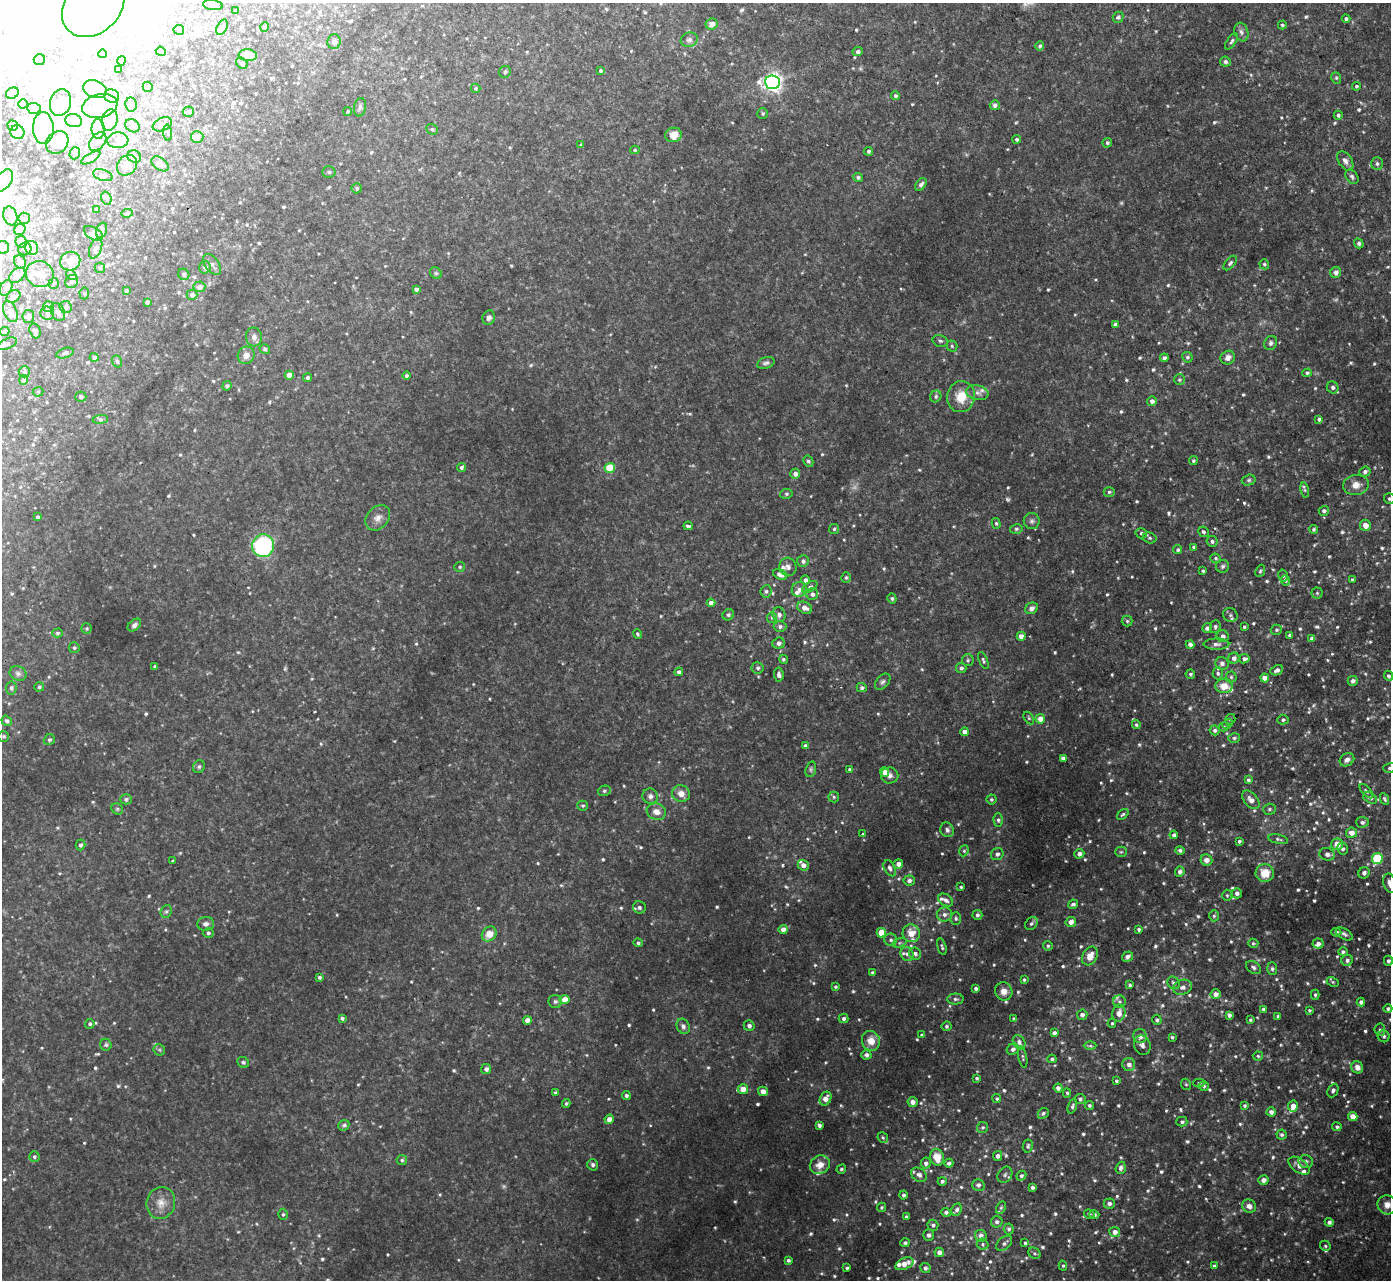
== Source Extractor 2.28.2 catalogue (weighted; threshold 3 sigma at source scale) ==
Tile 10 of 4 x 4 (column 2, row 3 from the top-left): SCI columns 1459-2847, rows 1433-2710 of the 5692 x 5724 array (HDU 1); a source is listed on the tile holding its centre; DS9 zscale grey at full resolution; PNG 1393 x 1282 px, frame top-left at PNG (2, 3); each listed source drawn as its Kron ellipse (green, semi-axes under 4 px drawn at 4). Shown black and unused: <1% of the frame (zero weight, under 2 of 3 exposures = <1% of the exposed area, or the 3 px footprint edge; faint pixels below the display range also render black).
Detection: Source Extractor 2.28.2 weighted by HDU 2 'WHT'; one run over the whole footprint, this tile lists its part. Background 0.0659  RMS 0.01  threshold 0.0456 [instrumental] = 3 sigma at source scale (4.5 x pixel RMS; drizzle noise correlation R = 1.50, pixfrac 1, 0.05/0.05 arcsec/px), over >= 5 px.
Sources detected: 988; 17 too faint to see at this stretch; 70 inside a brighter object's white glare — neither listed nor drawn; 33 inside a brighter listed object's ellipse — not listed separately; of the other 868, all 500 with FLUX_AUTO >= 1.52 (the completeness limit of this list) listed and drawn (368 fainter detections not listed), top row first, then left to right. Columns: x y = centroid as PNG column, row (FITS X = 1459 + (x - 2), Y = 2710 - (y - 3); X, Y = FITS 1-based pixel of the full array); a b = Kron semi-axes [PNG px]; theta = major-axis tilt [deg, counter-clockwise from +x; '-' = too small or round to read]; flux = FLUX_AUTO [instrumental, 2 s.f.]
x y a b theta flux
213 5 10 5 -8 2.7
93 6 35 27 46 220
235 11 3 3 - 1.8
1118 17 5 5 - 2
1346 19 4 4 - 2.1
712 24 6 5 - 6.1
1282 25 4 4 - 1.8
222 27 8 5 65 3.4
265 27 4 4 - 2.2
179 30 5 5 - 3.8
1241 32 9 7 -70 3.8
689 40 8 7 - 3.6
1231 41 9 4 54 2.3
334 42 7 6 - 4.3
1040 46 5 4 - 2.2
161 51 5 4 - 10
858 52 5 4 - 2.8
103 54 4 4 - 1.9
248 55 9 6 -7 14
39 60 6 5 - 15
121 61 4 4 - 2.1
1225 62 5 5 - 2.9
242 63 6 5 - 2.1
118 69 4 3 - 4.1
600 70 3 3 - 1.5
505 72 6 5 - 2.8
1336 78 6 4 -69 1.5
772 82 7 7 - 510
1356 86 4 4 - 1.5
148 87 5 5 - 3.9
476 88 5 4 - 1.5
95 89 12 8 -20 6.7
12 93 6 5 - 1.8
112 96 7 6 - 3.5
895 96 4 4 - 2.4
60 103 13 10 73 12
23 104 4 4 - 1.5
131 104 7 5 -83 2.6
995 105 5 5 - 3.6
100 106 18 11 12 22
360 107 9 6 80 2.8
34 108 7 5 -4 2.3
348 111 4 4 - 1.6
188 112 5 5 - 2.6
763 114 5 5 - 1.6
1338 115 4 4 - 2.2
110 120 11 8 74 6.1
74 121 8 6 -14 3.7
162 124 10 6 24 4.6
13 126 5 5 - 1.8
133 126 7 6 - 2.4
43 128 16 10 -87 49
98 129 10 6 -89 4.5
432 129 6 5 - 2
17 132 7 7 - 4.4
168 133 8 3 -86 1.6
673 135 8 7 - 13
197 137 6 6 - 6
1017 139 4 4 - 2.5
118 140 10 8 4 5.6
57 142 12 10 47 13
98 142 11 7 50 5.4
1107 143 5 4 - 2.2
581 145 4 3 - 1.8
635 150 4 4 - 1.5
869 151 4 4 - 2.1
75 153 6 5 - 1.8
134 157 7 6 - 3.2
91 158 10 4 31 2.5
1345 161 11 6 -56 4.4
160 164 9 6 -34 4.8
1377 164 6 6 - 2.6
127 165 11 9 47 9.2
329 172 7 5 2 2
103 175 10 5 -17 2.8
858 177 5 4 - 2.2
1352 177 8 5 -56 2.5
4 180 12 7 54 7.9
921 184 7 4 55 3.2
357 188 5 5 - 2.2
106 198 7 5 -73 2
96 209 4 4 - 1.7
127 213 6 3 6 1.8
10 216 9 7 -71 3.7
24 218 6 5 - 2.4
20 229 6 5 - 9.3
102 230 8 5 73 2.3
93 233 10 6 -31 5.8
21 242 6 5 - 5
1359 243 5 4 - 2.2
3 247 6 6 - 5.4
32 248 7 6 - 12
96 248 10 6 68 3.6
25 249 7 6 - 2.9
70 261 10 9 - 9
20 262 7 6 - 4.1
1230 263 8 4 49 2.4
212 264 12 7 -54 4.7
1264 264 5 4 - 1.8
205 267 6 5 - 3.5
100 268 5 5 - 1.6
1336 272 5 5 - 4.9
436 273 6 5 - 1.9
40 274 14 13 - 10
184 274 6 5 - 2.3
17 275 9 6 40 6.2
71 275 5 4 - 2.4
72 281 7 6 - 2.3
54 283 5 5 - 1.7
199 287 6 5 - 6.5
6 288 8 6 60 3
416 289 4 3 - 3
126 291 4 3 - 2.3
84 293 6 4 -86 1.6
192 295 5 5 - 4.1
13 296 7 5 34 3.6
147 302 4 4 - 3
48 307 5 5 - 6.5
66 307 6 6 - 3.1
10 312 11 6 -65 8
58 312 9 6 -65 4.1
47 313 7 6 - 2.7
28 316 7 6 - 3.1
489 318 7 6 - 4.1
1115 325 4 3 - 3
5 331 5 4 - 3.1
35 331 7 5 -73 2.3
254 337 9 8 - 4.8
940 341 8 5 -14 2.3
1271 343 7 6 - 3
7 344 10 5 24 2.5
952 346 5 5 - 1.7
265 349 5 4 - 1.8
65 353 9 5 16 2.2
246 355 9 8 - 6.7
94 357 4 4 - 2.5
1187 357 5 5 - 1.9
1164 358 4 4 - 2.8
1228 358 7 6 - 5.1
117 361 6 5 - 2.1
766 363 9 5 19 2.8
24 372 5 5 - 2.1
1307 373 5 4 - 1.7
289 375 4 4 - 17
406 376 4 4 - 2.7
308 378 4 4 - 2.6
24 380 5 4 - 3.4
1179 380 5 5 - 1.6
227 386 5 4 - 2.8
1333 387 6 5 - 2.8
38 392 5 5 - 1.7
977 393 11 7 -11 5.1
936 396 6 5 - 2.1
81 397 5 5 - 2.9
961 397 15 14 - 22
1152 401 5 5 - 3.7
100 419 8 4 7 2.2
1319 419 4 3 - 2.1
808 461 6 5 - 2.3
1193 461 4 4 - 1.9
461 467 5 4 - 2.3
610 468 5 5 - 35
1365 471 6 4 24 2.9
795 474 5 4 - 4.5
1249 480 7 5 15 2
1356 485 13 10 9 9
1305 490 7 4 -79 1.6
1109 492 5 4 - 1.8
786 494 6 5 - 2.1
1389 499 5 5 - 2
1324 511 5 5 - 2.9
37 517 3 3 - 1.8
378 518 14 10 47 7.3
1032 521 8 8 - 3.1
996 523 5 4 - 1.6
1365 525 5 5 - 7.9
688 526 5 3 - 1.6
834 529 5 5 - 1.7
1016 529 6 5 - 1.9
1314 529 4 4 - 1.9
1203 532 5 5 - 2.4
1141 533 5 5 - 2.4
1150 538 7 5 -15 2.1
1212 541 5 5 - 2.6
263 546 11 11 - 120
1194 547 4 4 - 2.7
1178 550 4 4 - 2.1
1216 558 5 4 - 1.7
803 561 6 5 - 2.9
1223 566 6 6 - 2.3
460 567 5 5 - 1.6
788 567 9 8 - 4.7
1203 571 3 3 - 1.6
1260 571 6 4 67 1.6
780 574 7 5 -26 5.9
1283 576 6 4 -76 1.8
846 578 5 4 - 1.9
805 580 4 4 - 4.2
1285 580 5 4 - 2.5
1352 580 4 3 - 1.6
810 587 8 4 32 2.2
799 589 8 7 - 5.1
766 591 6 5 - 2.4
1317 593 5 5 - 1.6
812 594 6 5 - 3.4
892 598 5 4 - 1.8
711 603 4 4 - 7.5
805 608 8 5 -27 5.9
1032 608 6 5 - 3.8
728 615 6 5 - 2.1
779 615 7 6 - 4.5
1230 615 7 6 - 2.7
772 617 5 5 - 1.6
1127 621 5 5 - 1.7
134 625 8 5 40 3.2
780 626 6 5 - 2.8
1215 627 6 5 - 2.1
1244 627 3 3 - 1.6
87 628 5 5 - 1.5
1207 628 5 4 - 3.8
1276 630 5 5 - 1.8
57 633 5 4 - 1.9
637 634 5 3 - 1.5
1289 635 3 3 - 1.7
1021 636 4 4 - 6.4
1223 636 6 6 - 3.9
1312 639 4 4 - 5.3
779 643 6 5 - 3.8
1190 644 4 4 - 4.3
1216 644 13 5 0 4.4
74 648 5 5 - 2
1234 658 5 5 - 4.1
783 659 5 4 - 1.8
1244 659 5 4 - 3.6
968 660 6 6 - 1.9
983 660 9 4 -69 1.9
1222 663 7 6 - 3.1
155 667 4 3 - 2.4
758 668 6 6 - 2.5
961 668 5 5 - 2.9
1277 670 7 4 24 3.7
679 672 4 4 - 2.9
18 673 9 7 -28 3.3
1218 673 6 5 - 2.1
1190 674 5 4 - 1.9
779 675 7 4 -84 3.6
1388 676 5 4 - 2.3
1231 677 5 5 - 2
1265 678 4 4 - 10
1353 681 5 5 - 3.6
883 682 9 6 47 2.8
1224 686 8 7 - 13
39 687 5 4 - 1.9
11 688 6 5 - 2.4
862 688 5 4 - 2.7
1029 718 7 4 -60 1.5
1040 719 4 4 - 9.6
1230 719 5 5 - 1.5
1283 720 5 5 - 2.1
7 721 5 4 - 2.8
1227 724 5 4 - 1.7
1136 725 4 4 - 1.6
1223 727 5 4 - 1.8
1215 730 5 5 - 2.4
964 732 4 4 - 5.5
4 736 5 5 - 1.7
1234 738 6 5 - 2
49 740 6 5 - 2.2
805 746 4 4 - 2.8
1063 758 4 3 - 3.8
1347 760 8 6 33 5.1
199 767 7 5 56 2.1
1389 768 6 5 - 2.2
811 769 8 5 73 2.1
849 769 3 3 - 1.6
885 772 5 4 - 8.4
890 775 8 8 - 4.2
1248 780 4 4 - 2
604 791 6 5 - 1.9
1366 791 9 4 -48 2
681 794 9 8 - 7.7
650 796 8 7 - 3.9
834 797 5 5 - 1.8
1370 798 8 5 -34 2.9
126 799 6 5 - 2.9
991 799 5 5 - 1.8
1384 799 6 3 -63 1.9
1251 800 11 6 -50 5.9
583 806 5 5 - 1.8
117 809 6 5 - 1.6
1269 809 6 5 - 2
656 812 10 8 -20 8.6
1123 814 7 4 42 1.8
998 820 7 4 -88 2.2
1362 822 6 5 - 2.5
947 830 7 6 - 3.5
1352 833 5 5 - 7.4
863 834 3 3 - 2.5
1174 835 4 4 - 3.4
1278 839 10 4 -10 2.3
1239 841 4 3 - 2.1
1337 844 6 6 - 13
80 845 5 5 - 3
1343 849 6 5 - 2.9
1180 850 5 4 - 2.3
964 851 6 4 67 1.5
1121 852 5 5 - 1.6
997 854 6 6 - 3.4
1079 854 5 4 - 4.9
1327 854 8 6 -14 3.8
1377 858 5 5 - 64
1206 860 6 5 - 6
173 861 3 3 - 1.6
898 864 5 4 - 5.6
803 865 6 5 - 5.8
890 868 8 5 -61 3.5
1180 872 5 4 - 3.7
1265 873 9 9 - 16
1364 873 6 5 - 3.1
909 880 6 5 - 3.8
1390 883 10 6 -75 6.3
961 887 4 3 - 1.7
1237 893 5 5 - 4.3
1227 895 5 4 - 1.6
946 900 8 5 -33 4
1073 904 5 4 - 2.6
639 907 6 6 - 3.3
166 911 7 5 66 1.9
944 914 8 7 - 4.4
977 915 5 5 - 2.6
1214 916 5 4 - 1.7
956 918 6 5 - 2.3
1071 922 5 5 - 6.7
206 924 8 7 - 4.1
1031 924 7 5 43 2.3
1139 929 3 3 - 2
783 930 4 4 - 7
1336 932 5 4 - 2.1
208 933 5 5 - 2.2
881 933 5 5 - 23
911 933 9 8 - 13
489 934 8 6 45 13
1344 934 9 5 -33 2.8
891 940 6 6 - 2.7
638 943 4 4 - 2.1
900 943 7 4 19 1.7
1253 943 5 4 - 1.6
1318 943 5 5 - 3.8
1048 946 5 4 - 1.7
942 947 8 3 -76 1.9
1343 952 5 4 - 2
907 954 7 6 - 3.6
915 954 6 5 - 3.4
1090 956 10 7 61 10
1127 957 6 5 - 4.1
1347 960 6 5 - 3
1388 961 5 4 - 2.9
1253 967 8 6 -35 2.8
1272 969 6 5 - 2.3
872 972 3 3 - 1.8
319 977 3 3 - 2.1
1024 980 4 3 - 1.7
1333 982 6 4 -26 1.5
1174 983 7 5 -53 2.6
1130 985 4 3 - 1.7
835 987 4 4 - 1.7
1183 987 10 7 18 5.4
976 988 4 3 - 2.7
1004 991 9 8 - 6.8
1216 994 5 5 - 6.8
1315 995 5 3 - 1.7
564 999 5 4 - 13
955 999 8 5 -1 2.8
555 1001 6 6 - 2.9
1119 1002 6 6 - 2.6
1361 1002 4 4 - 3.3
1263 1009 4 4 - 1.9
1388 1009 4 4 - 2.4
1309 1010 4 3 - 1.5
1119 1013 8 6 79 8.1
1082 1015 5 5 - 4.1
1229 1015 4 4 - 3.7
1278 1016 4 3 - 1.6
342 1018 4 3 - 2.1
844 1018 5 5 - 2.4
1014 1019 4 3 - 2.6
527 1020 4 4 - 9.1
1157 1020 5 4 - 2.3
1250 1020 4 3 - 1.6
1112 1023 4 4 - 1.6
90 1024 5 4 - 2.5
683 1026 8 6 -63 3
749 1026 5 5 - 3.5
946 1026 5 5 - 2
1380 1030 6 5 - 1.9
1054 1033 4 4 - 3.3
922 1035 3 3 - 2.3
1140 1036 7 6 - 6.2
1384 1036 6 5 - 2.6
1172 1037 3 3 - 1.7
871 1041 10 9 - 11
1019 1042 7 6 - 4.3
106 1045 6 5 - 1.9
1142 1045 10 8 -71 4.3
1090 1046 6 4 0 1.8
1013 1049 6 5 - 3
159 1050 6 5 - 1.7
866 1055 5 4 - 3.6
1258 1056 5 4 - 1.7
1023 1057 11 4 -78 1.9
1052 1059 4 4 - 1.9
243 1062 6 5 - 2
1129 1065 7 6 - 5.3
1357 1067 6 5 - 7.2
486 1069 5 5 - 4.1
977 1078 4 4 - 1.7
1116 1081 4 4 - 1.9
1199 1083 5 4 - 1.5
1186 1084 6 4 -66 1.6
1204 1086 5 5 - 2
1058 1088 4 4 - 4.1
743 1089 5 5 - 13
1333 1090 7 5 64 2.5
763 1091 5 4 - 8
555 1093 4 3 - 1.9
1067 1093 4 4 - 1.6
626 1095 4 4 - 2.6
826 1099 7 5 62 8.2
997 1099 4 4 - 1.7
1080 1099 5 5 - 2.3
913 1102 5 5 - 6.1
566 1103 4 4 - 1.7
1089 1105 4 4 - 1.9
1072 1106 8 4 70 2
1244 1106 4 4 - 1.8
1293 1106 5 5 - 8.4
1271 1112 4 4 - 4.5
1043 1113 6 4 42 2.1
1353 1116 4 4 - 8.2
609 1119 5 4 - 6.4
1182 1122 5 5 - 2.3
344 1125 6 5 - 2.3
819 1125 4 4 - 3.5
983 1127 5 5 - 2
1337 1127 5 4 - 2.1
1282 1135 5 5 - 2.3
883 1138 5 5 - 1.8
1028 1146 7 5 81 2
998 1156 5 4 - 3.9
34 1157 5 5 - 1.8
937 1157 8 7 - 15
402 1160 5 5 - 1.9
1306 1161 7 6 - 3.3
926 1163 5 5 - 3.6
949 1163 4 4 - 2.1
593 1165 6 5 - 2.6
820 1165 10 9 - 9.8
1299 1166 12 7 -34 6.5
1121 1168 6 5 - 3.2
841 1169 5 4 - 1.8
919 1175 8 6 -35 4.2
1005 1175 8 7 - 3
1021 1176 5 4 - 2.3
1263 1180 5 4 - 5.7
942 1181 4 4 - 2.4
978 1185 6 6 - 3.1
1032 1187 3 3 - 2.4
903 1195 4 4 - 2.5
161 1203 16 14 74 13
1109 1204 5 5 - 3.2
1387 1205 10 9 - 6.8
1249 1206 7 6 - 5.5
881 1207 5 4 - 1.5
1001 1208 6 4 63 1.5
957 1210 6 5 - 3
946 1212 4 4 - 2.7
283 1214 5 4 - 1.7
1089 1214 5 4 - 2.3
1094 1215 5 4 - 2.5
906 1217 4 3 - 2.4
997 1222 6 5 - 3.1
1329 1222 4 4 - 3.2
933 1225 5 5 - 2.5
1009 1229 5 5 - 2.3
1115 1232 5 5 - 5.9
929 1235 5 5 - 3
981 1236 6 6 - 5.9
905 1243 5 4 - 2.1
1004 1243 9 6 40 3.1
1025 1243 4 3 - 1.6
983 1244 6 5 - 2
1325 1246 5 4 - 1.7
939 1252 5 4 - 5.9
1034 1253 6 5 - 1.9
788 1260 3 3 - 2.2
904 1264 9 5 25 8.5
1063 1266 5 4 - 1.5
1214 1266 4 3 - 1.8
847 1268 4 3 - 1.9
925 1268 5 5 - 3.3
Isophote crosses this tile's border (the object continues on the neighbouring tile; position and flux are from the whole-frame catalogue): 8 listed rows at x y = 93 6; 4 180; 3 247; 7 344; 1389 499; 1389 768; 1390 883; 1388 1009